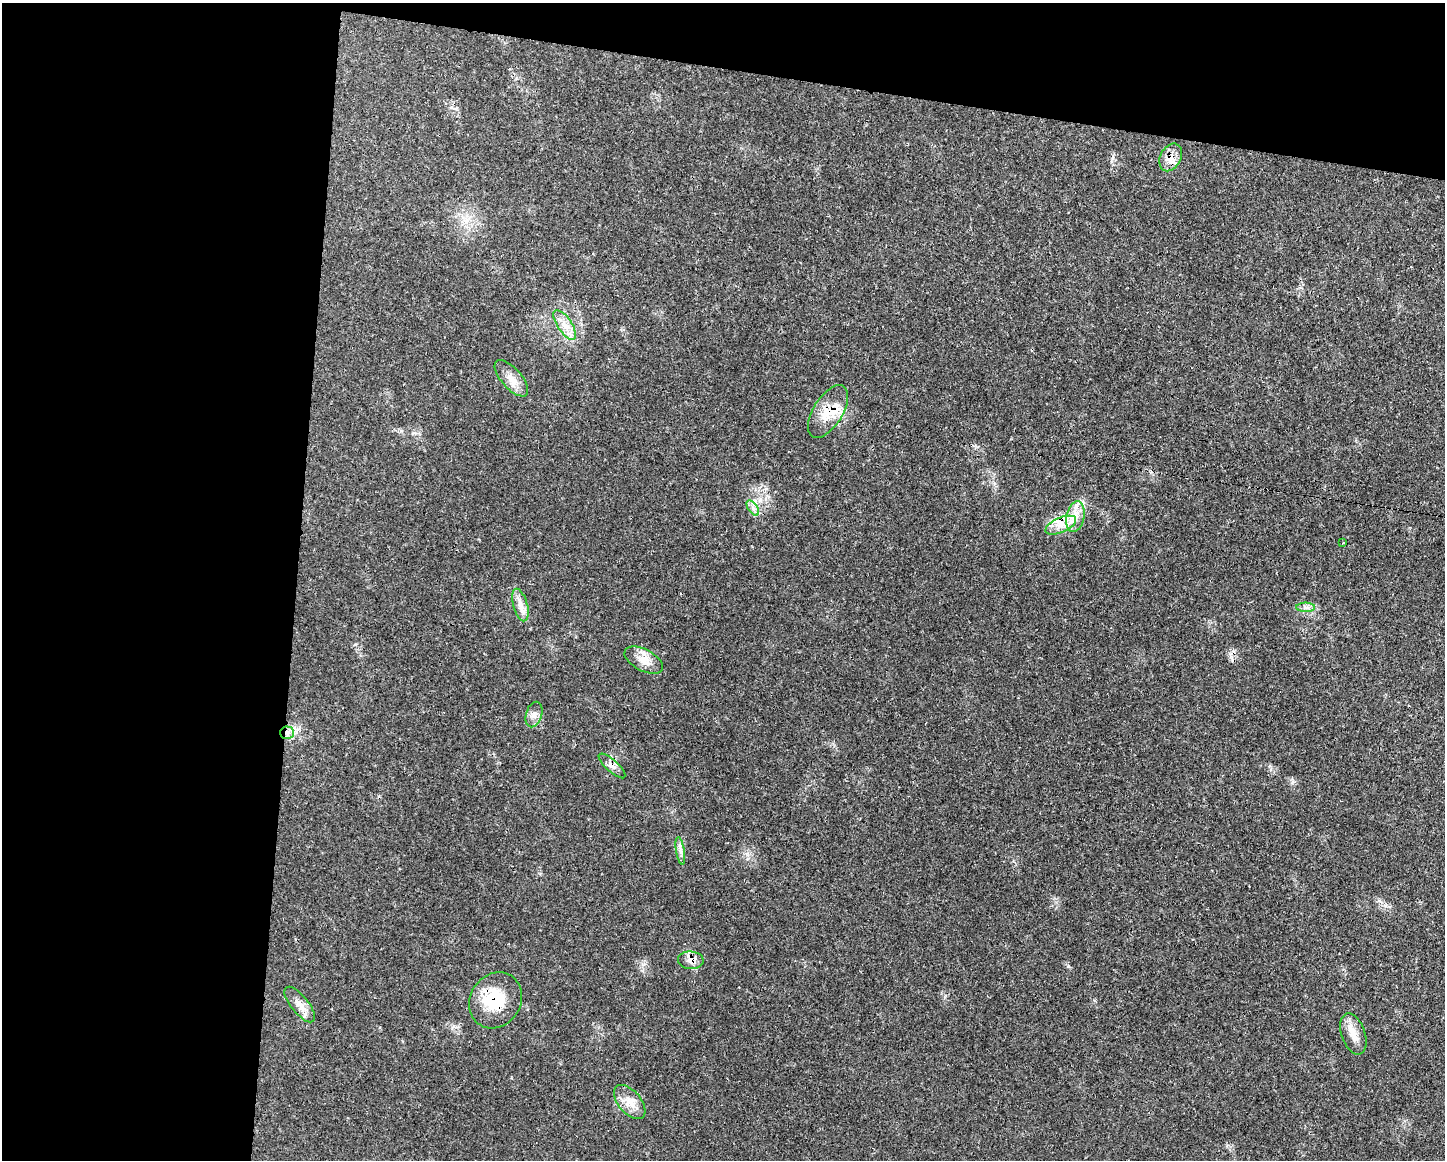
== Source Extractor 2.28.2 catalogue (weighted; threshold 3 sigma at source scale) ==
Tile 1 of 3 x 4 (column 1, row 1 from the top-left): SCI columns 117-1559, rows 3492-4649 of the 4675 x 4660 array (HDU 1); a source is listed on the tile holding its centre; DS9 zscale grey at full resolution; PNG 1447 x 1162 px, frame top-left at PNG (2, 3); each listed source drawn as its Kron ellipse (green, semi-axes under 4 px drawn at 4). Shown black and unused: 27% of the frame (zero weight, under 3 of 4 exposures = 2% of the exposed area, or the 3 px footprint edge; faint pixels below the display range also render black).
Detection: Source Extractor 2.28.2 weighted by HDU 2 'WHT'; one run over the whole footprint, this tile lists its part. Background 0.0771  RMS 0.0035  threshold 0.0159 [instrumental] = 3 sigma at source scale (4.5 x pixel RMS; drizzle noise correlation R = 1.50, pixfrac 1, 0.05/0.05 arcsec/px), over >= 5 px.
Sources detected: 22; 2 inside a brighter listed object's ellipse — not listed separately; the other 20 listed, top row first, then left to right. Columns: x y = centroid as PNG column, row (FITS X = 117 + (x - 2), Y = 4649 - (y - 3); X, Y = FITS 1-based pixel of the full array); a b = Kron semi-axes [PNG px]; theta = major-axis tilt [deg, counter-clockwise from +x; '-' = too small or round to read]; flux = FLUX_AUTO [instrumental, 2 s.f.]
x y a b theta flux
1171 157 14 10 63 3.6
565 325 17 7 -56 3.6
511 378 22 10 -48 4.1
828 411 30 14 58 8.4
753 508 9 4 -54 1.3
1075 516 16 9 79 4.5
1061 525 16 7 23 3.8
1343 543 3 2 - 0.34
520 605 17 7 -74 2.9
1305 607 9 5 -1 1.3
644 660 21 10 -28 4.4
534 715 13 8 74 2.1
287 733 7 6 - 1.6
612 766 17 6 -42 2
680 851 14 4 -80 1.4
691 960 13 8 -4 2.5
496 1000 29 25 58 16
300 1005 21 8 -51 3.6
1353 1034 21 12 -71 4.8
630 1102 20 11 -50 4.6
Overlapping masked pixels (flux is a lower limit): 7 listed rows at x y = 1171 157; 828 411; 1061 525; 287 733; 612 766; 691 960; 496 1000
Unlisted compact peaks at least as high as the median listed source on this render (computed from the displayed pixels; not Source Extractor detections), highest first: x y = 1068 966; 1385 905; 355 644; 1292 783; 644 964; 1113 158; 994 483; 454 1026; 1056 902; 1270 766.